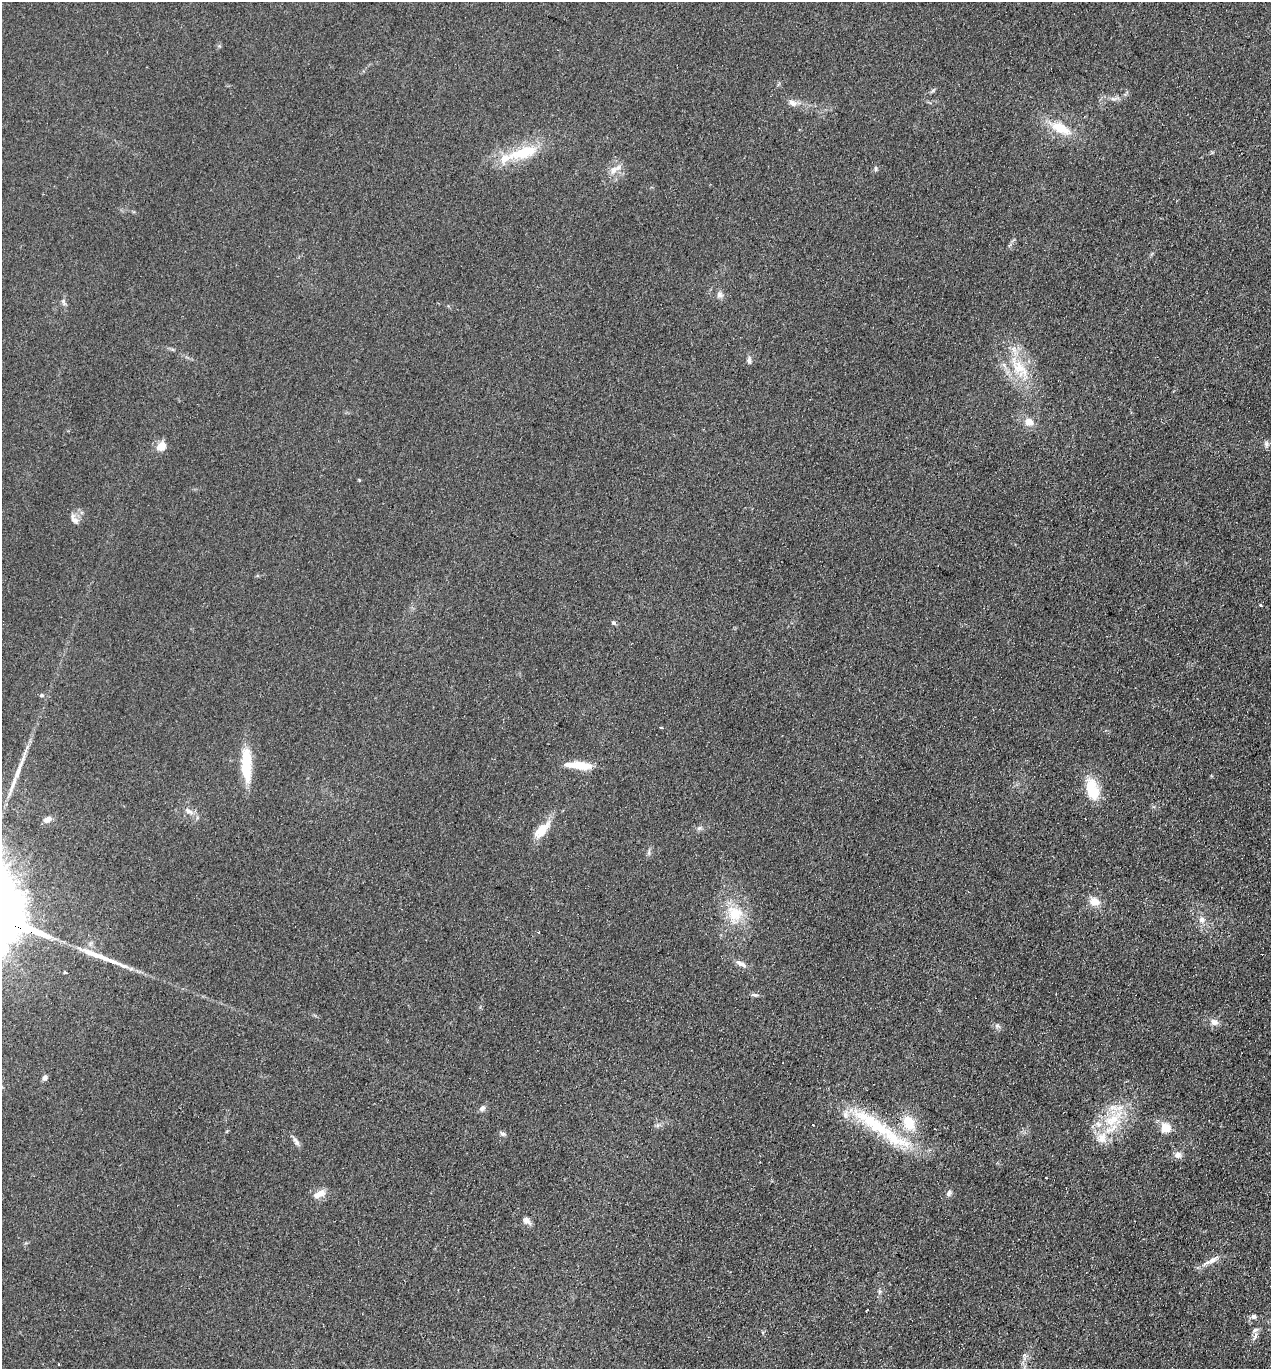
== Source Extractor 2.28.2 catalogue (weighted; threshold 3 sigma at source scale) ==
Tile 6 of 4 x 4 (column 2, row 2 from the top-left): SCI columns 1462-2730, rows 2757-4123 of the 5591 x 5514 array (HDU 1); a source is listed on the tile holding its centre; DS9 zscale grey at full resolution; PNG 1273 x 1371 px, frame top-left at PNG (2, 2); no overlay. Shown black and unused: <1% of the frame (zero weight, under 2 of 3 exposures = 3% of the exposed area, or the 3 px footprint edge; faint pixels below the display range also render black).
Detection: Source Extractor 2.28.2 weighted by HDU 2 'WHT'; one run over the whole footprint, this tile lists its part. Background 0.098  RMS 0.01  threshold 0.0465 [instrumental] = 3 sigma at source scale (4.5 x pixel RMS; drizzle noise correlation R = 1.50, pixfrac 1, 0.05/0.05 arcsec/px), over >= 5 px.
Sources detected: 68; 1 inside a brighter object's white glare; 3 cosmic-ray / hot-pixel residue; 2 long thin detections or spike segments (spike, bleed or trail) — not listed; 9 inside a brighter listed object's ellipse — not listed separately; the other 53 listed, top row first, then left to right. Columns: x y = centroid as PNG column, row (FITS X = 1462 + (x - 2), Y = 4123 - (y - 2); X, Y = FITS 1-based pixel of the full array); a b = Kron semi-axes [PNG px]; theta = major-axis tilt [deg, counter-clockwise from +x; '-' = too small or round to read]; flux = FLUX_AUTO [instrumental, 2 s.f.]
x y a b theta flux
933 90 7 4 20 1.6
1113 99 9 4 -8 3.1
793 103 13 8 -22 5.9
1060 128 28 13 -28 27
523 152 47 16 16 45
876 169 7 4 -84 1.6
613 170 11 9 44 8.1
720 295 9 8 - 4.1
63 301 10 5 -69 2.8
749 360 11 6 88 3.3
1019 368 40 17 -52 42
1029 422 11 10 - 9.3
1266 444 8 6 -78 3.1
161 446 12 10 55 11
359 480 5 3 - 0.87
74 519 16 8 -59 5.5
1260 605 3 3 - 2.5
613 623 5 5 - 2.4
41 695 5 4 - 2
661 728 3 3 - 1.7
21 762 32 5 69 12
246 764 40 11 -88 38
581 765 29 10 -5 20
1092 789 29 14 -74 29
188 810 9 4 -35 3.3
47 819 10 7 25 6.3
699 828 6 6 - 2.5
542 830 24 11 49 20
649 852 10 3 86 2.2
1094 902 12 10 -21 11
735 914 27 22 -82 34
1202 920 9 8 - 5.4
741 964 15 6 -26 6
755 995 10 5 -7 2.4
1214 1022 11 8 -8 6
997 1026 7 5 -44 2.3
44 1078 7 6 - 3.1
482 1108 8 6 37 3.4
1114 1119 35 16 37 41
909 1124 20 13 -33 20
658 1125 7 4 71 1.9
876 1125 91 19 -32 82
1166 1128 5 5 - 34
503 1134 9 5 -21 2.4
296 1141 14 6 -58 4.2
1178 1155 9 8 - 5
949 1193 8 6 70 2.9
319 1194 20 9 26 9.3
527 1221 10 8 -46 5
1206 1263 17 5 30 6.2
1253 1316 8 6 1 3.3
1255 1336 16 5 68 4.2
58 1364 3 2 - 1.2
Overlapping masked pixels (flux is a lower limit): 1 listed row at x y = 876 1125